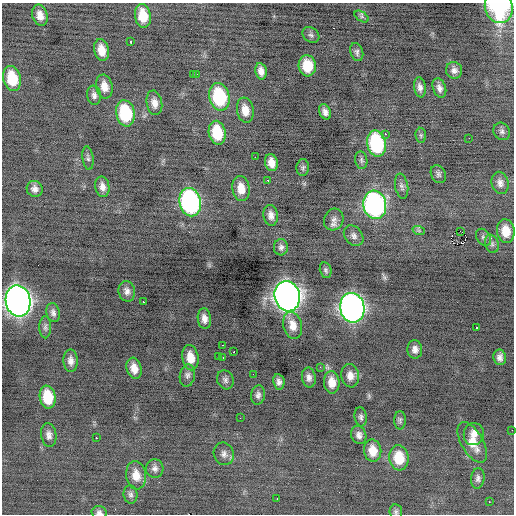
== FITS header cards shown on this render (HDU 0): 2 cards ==
NAXIS1  =                  512 / Axis length
NAXIS2  =                  512 / Axis length

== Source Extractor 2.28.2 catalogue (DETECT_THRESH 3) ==
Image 512 x 512 px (HDU 0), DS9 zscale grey, 1 PNG px = 1 image px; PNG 516 x 516 px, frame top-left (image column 1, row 512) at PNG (2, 3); each listed source drawn as its Kron ellipse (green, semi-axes under 4 px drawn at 4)
Background -0.236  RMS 0.87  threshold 2.6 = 3 sigma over >= 5 px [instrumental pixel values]
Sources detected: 102; all 102 listed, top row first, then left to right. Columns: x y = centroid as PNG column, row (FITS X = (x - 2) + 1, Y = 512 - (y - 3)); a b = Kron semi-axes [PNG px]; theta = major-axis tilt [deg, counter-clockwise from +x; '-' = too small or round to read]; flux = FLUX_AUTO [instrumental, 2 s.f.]
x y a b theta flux
499 7 16 14 -75 6300
40 15 11 7 -74 460
143 16 12 8 -81 1300
362 16 8 4 -34 130
311 35 9 7 -38 170
130 41 3 3 - 790
101 50 11 7 -77 700
357 52 9 6 -71 180
307 66 10 8 -84 1300
454 70 8 8 - 270
261 71 8 5 -79 340
193 74 2 2 - 220
196 74 3 2 - 190
12 78 12 8 -77 1800
104 87 12 8 -79 560
420 87 10 6 -81 260
439 88 10 6 -71 270
94 95 9 7 -80 230
219 97 14 10 -78 4100
154 103 12 7 -79 430
245 110 13 8 -81 640
325 112 8 5 -64 260
125 113 13 9 -79 3400
502 131 9 8 - 210
217 133 12 8 -79 1900
385 134 3 2 - 720
421 135 7 5 -83 120
469 138 2 2 - 50
376 143 13 9 -79 5600
255 157 2 2 - 360
88 158 12 5 -82 160
361 160 9 6 -82 140
271 163 8 6 -76 510
303 168 8 6 85 140
438 174 9 7 -64 170
268 180 3 2 - 110
500 183 11 8 -76 320
402 186 13 6 -79 210
102 187 10 7 -79 340
241 188 12 8 -81 730
35 189 8 7 - 300
190 202 14 10 -77 12000
375 205 14 11 -80 15000
271 215 10 7 -82 330
334 219 11 9 65 320
419 231 6 4 -19 86
460 231 2 2 - 880
506 231 12 8 -81 920
354 236 11 8 -48 260
483 237 9 6 -55 190
492 244 9 6 -70 190
281 247 8 7 - 200
326 270 8 5 -77 140
127 291 10 8 -77 300
287 296 15 12 -76 50000
18 301 16 12 -78 49000
143 302 3 2 - 120
352 308 15 12 -79 32000
53 313 10 6 -77 220
204 319 10 6 -83 360
293 325 14 9 -75 630
45 327 11 6 90 160
477 328 3 2 - 250
222 345 3 2 - 73
415 349 9 7 -84 310
234 351 3 2 - 200
218 357 2 2 - 92
223 357 2 2 - 53
500 357 8 6 -82 260
190 358 13 8 -80 770
71 361 11 7 -87 340
320 367 3 2 - 45
134 368 11 7 -75 550
253 374 2 2 - 40
187 376 11 7 80 240
350 376 12 9 -79 480
309 378 10 7 -81 270
225 380 10 8 -63 210
279 382 8 5 -81 230
332 382 11 7 -85 620
258 395 9 7 80 210
48 397 11 8 -80 1800
361 417 9 6 -82 170
240 418 2 2 - 40
400 420 9 5 -90 140
512 430 2 2 - 35
474 434 11 10 - 480
49 435 12 7 -81 300
359 435 9 7 -70 270
96 438 3 2 - 600
472 442 22 11 -60 920
373 451 11 8 -81 830
224 454 11 10 - 300
399 458 12 9 -83 1600
155 468 9 8 - 250
136 475 14 10 -82 720
478 478 10 6 83 200
131 494 9 7 -84 180
277 498 3 2 - 180
489 502 2 2 - 110
396 512 7 6 - 130
99 513 7 6 - 190
At the frame edge (FLAGS 8, measured only in part): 5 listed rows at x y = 499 7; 18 301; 512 430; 396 512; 99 513